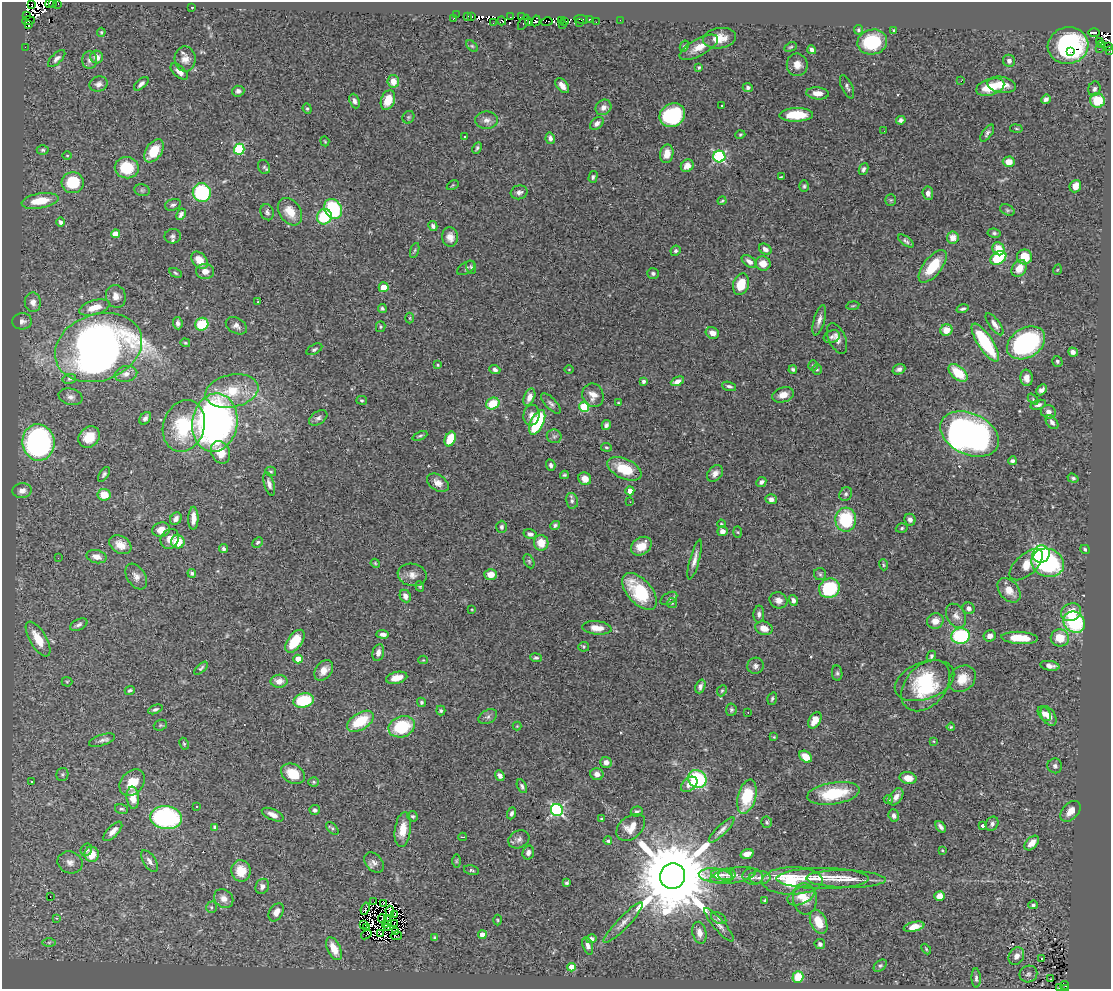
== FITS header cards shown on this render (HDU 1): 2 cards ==
NAXIS1  =                 1109
NAXIS2  =                  987

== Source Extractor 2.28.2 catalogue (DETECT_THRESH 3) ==
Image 1109 x 987 px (HDU 1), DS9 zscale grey, 1 PNG px = 1 image px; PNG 1113 x 991 px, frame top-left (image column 1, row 987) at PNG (2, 2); each listed source drawn as its Kron ellipse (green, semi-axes under 4 px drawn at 4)
Background 0.59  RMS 0.027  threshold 0.0816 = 3 sigma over >= 5 px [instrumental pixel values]
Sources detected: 476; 21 with non-positive FLUX_AUTO (blend fragments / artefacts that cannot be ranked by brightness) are neither listed nor drawn; the other 455 listed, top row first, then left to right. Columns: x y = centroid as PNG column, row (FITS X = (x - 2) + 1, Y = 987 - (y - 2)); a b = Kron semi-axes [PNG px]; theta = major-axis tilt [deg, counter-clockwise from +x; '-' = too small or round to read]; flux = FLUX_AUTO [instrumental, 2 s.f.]
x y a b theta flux
52 2 3 2 - 3.4
49 3 4 2 - 38
58 4 3 2 - 5.7
32 5 2 2 - 970
192 7 3 2 - 0.92
26 15 3 2 - 38
456 15 3 2 - 1.6
468 16 3 2 - 6.1
472 16 2 2 - 1.3
510 17 2 2 - 3.1
521 17 2 2 - 3.5
453 19 3 2 - 15
581 19 7 3 -7 14
561 20 3 2 - 16
589 20 3 3 - 32
620 20 4 2 - 4.5
28 21 6 3 3 47
502 21 5 3 - 16
536 21 5 2 - 62
565 21 4 2 - 7.8
524 22 8 2 58 27
529 22 4 3 - 2.6
547 22 5 2 - 7.6
596 22 4 2 - 7.4
493 23 3 2 - 1.7
579 23 3 2 - 15
29 24 3 2 - 170
562 25 2 2 - 3
858 30 5 4 - 3.1
894 30 3 3 - 2
101 32 4 3 - 2.1
1094 33 6 3 -1 86
720 38 16 10 8 26
1100 41 3 2 - 5.2
872 42 15 12 12 100
1102 44 3 2 - 4.3
1068 45 20 18 11 250
472 46 7 4 -44 3.3
684 46 6 3 62 3.2
1109 46 2 2 - 7.2
25 47 2 2 - 4.5
699 47 21 8 29 24
791 47 6 4 27 2.6
1099 49 2 2 - 9.9
812 50 4 4 - 7.2
1071 51 3 2 - 27
1109 51 3 2 - 5.4
97 57 6 6 - 11
57 59 11 5 44 6.2
185 59 12 10 -87 14
89 60 9 7 90 6.3
1009 61 6 6 - 6.7
797 65 11 10 - 17
699 67 4 3 - 2.5
179 72 10 5 -41 12
393 81 6 6 - 20
961 81 2 2 - 10
99 84 9 7 18 7.3
141 84 9 4 41 6.5
1002 85 14 8 -10 24
562 86 8 5 -51 13
748 87 5 4 - 4.5
847 87 12 5 -66 5.5
990 87 14 8 17 47
1094 89 7 6 - 5.4
238 91 6 5 - 6.3
817 93 11 6 -5 16
1046 99 5 4 - 6
388 100 10 7 71 39
1097 100 7 7 - 55
354 101 7 5 -68 6.3
721 106 3 3 - 11
603 107 8 7 - 11
307 109 5 4 - 2.8
672 115 13 11 33 170
796 115 17 7 1 51
408 117 6 5 - 3.2
487 120 11 8 0 10
901 120 5 4 - 4.8
597 124 8 5 39 6.9
1016 129 6 3 -10 2.1
884 131 2 2 - 0.78
987 133 10 4 55 4.8
740 135 5 3 - 2.3
464 136 3 3 - 14
550 138 6 4 -77 6.5
325 141 5 4 - 1.7
477 148 6 4 64 3.6
239 149 5 5 - 120
43 150 6 4 -1 3.3
154 151 13 8 55 44
667 154 9 6 79 18
67 155 4 3 - 1.6
719 157 6 6 - 250
1009 162 6 5 - 20
687 166 7 6 - 13
264 167 7 5 -64 3.6
127 168 12 10 -8 61
863 169 6 4 65 4.9
593 177 6 4 75 3.5
781 177 3 2 - 1.4
73 183 11 10 - 66
453 185 6 4 32 2
804 186 6 5 - 3
1075 186 6 5 - 18
142 190 8 5 -12 4
202 192 9 9 - 150
519 192 8 7 - 7
928 193 7 5 -83 7.6
891 200 5 5 - 2.4
40 201 19 7 10 44
722 201 4 3 - 2.1
173 205 8 5 17 4.7
333 209 10 8 -58 140
1007 210 8 5 -25 3.6
267 212 8 6 -74 5.4
290 212 15 10 -55 29
181 214 6 4 61 6.2
324 217 8 7 - 82
61 222 4 4 - 5.9
433 226 5 4 - 5.4
994 233 6 4 -10 3.4
115 234 4 4 - 30
173 236 8 7 - 5.5
450 237 10 8 -82 14
953 238 6 6 - 16
906 241 9 4 -37 4.4
765 249 7 5 -32 6.3
998 249 6 5 - 33
415 250 8 3 71 2.6
676 251 5 5 - 4.2
1024 257 7 7 - 31
998 258 8 6 33 91
200 260 10 6 -49 24
749 262 8 5 -36 8.7
763 263 8 7 - 19
933 266 19 9 52 56
471 267 6 5 - 3.2
466 268 10 5 32 4.5
1019 268 9 7 56 25
1057 270 5 3 - 1.6
205 271 9 7 -4 12
175 273 7 4 -28 2.7
653 273 6 5 - 3.9
741 284 11 8 72 37
384 287 5 5 - 27
116 296 11 9 -71 13
33 302 10 8 -82 11
258 302 2 2 - 1.3
853 306 6 3 9 1.9
95 307 16 7 16 26
382 308 4 4 - 3.3
963 309 6 3 16 3.9
410 318 5 3 - 1.9
819 320 15 5 74 10
22 321 10 8 5 8.2
178 323 6 4 -85 5.6
202 324 7 6 - 58
995 324 13 5 -53 11
236 326 11 7 -30 8.7
381 327 5 5 - 2.5
946 330 6 5 - 21
712 333 7 5 -27 12
832 337 8 6 18 5.2
837 338 16 8 -66 13
185 343 5 3 - 2
985 343 22 7 -56 130
1026 343 20 14 31 310
98 347 44 33 19 1300
314 349 9 4 28 3.5
1073 352 5 4 - 7.5
1057 361 5 5 - 3.4
438 365 4 3 - 1.9
813 366 5 5 - 2.7
569 369 4 3 - 1.4
793 369 4 3 - 3.3
899 369 6 5 - 6
495 370 5 4 - 5.5
817 370 5 4 - 2.4
958 373 11 6 -42 49
126 374 11 8 12 11
1026 378 8 6 -86 13
69 379 7 5 13 3.7
644 381 4 3 - 4.9
677 381 7 4 25 6.1
729 386 7 4 -18 4.9
1041 390 6 4 44 6.4
232 391 27 16 11 62
593 395 12 10 -68 15
783 395 11 7 16 15
70 397 12 8 -17 9.4
529 397 9 5 69 12
1033 399 6 4 -47 2.5
362 400 5 4 - 2.6
551 403 13 5 -47 6
618 403 4 3 - 1.4
493 404 7 5 25 49
1038 405 8 4 15 5.3
584 407 5 5 - 110
1048 412 7 6 - 8.9
531 415 10 8 83 12
145 418 7 5 55 6.4
318 418 10 6 33 6.2
537 422 13 6 64 130
1052 422 8 5 -52 6.5
215 423 29 22 81 740
606 425 5 4 - 5
184 426 26 20 72 110
970 434 31 20 -24 730
420 436 8 4 24 3.2
554 436 7 7 - 4.3
89 437 11 9 46 38
450 439 7 5 67 50
38 442 18 16 -81 470
606 447 5 3 - 2.3
221 452 12 9 -66 28
1012 461 4 4 - 4.9
551 465 6 4 -73 4.1
624 469 18 10 -25 52
271 471 5 4 - 2.6
715 473 9 7 48 10
104 474 8 4 55 4.5
564 475 4 3 - 2.6
1073 478 5 4 - 3.6
585 479 7 6 - 15
761 482 5 4 - 6.1
438 483 12 8 -34 14
269 484 12 5 -74 7.1
22 491 9 7 10 14
630 491 4 4 - 15
846 494 7 6 - 4.8
104 495 6 6 - 31
771 499 6 5 - 7.8
572 501 8 6 -78 5.5
630 502 2 2 - 1.4
193 518 11 5 89 17
176 519 7 5 59 7.5
846 520 12 10 -88 100
910 520 6 5 - 6.8
721 524 4 3 - 1.8
555 525 5 4 - 3.3
501 527 6 5 - 4.2
902 528 6 4 18 2.9
161 530 9 7 16 20
722 531 5 5 - 11
738 532 5 4 - 2.2
530 534 7 5 -13 7
170 539 10 8 58 17
178 542 7 6 - 42
258 542 6 4 44 3.6
541 543 8 7 - 26
120 545 12 8 -31 19
641 546 11 8 35 24
223 549 4 4 - 4.1
1085 549 5 4 - 3.6
1041 554 9 8 - 220
96 557 10 6 -14 15
58 558 2 2 - 0.82
695 559 20 5 75 12
529 561 7 5 -65 3.1
375 563 5 3 - 1.9
1048 563 16 14 -19 210
883 565 6 3 -72 2.3
1026 565 20 10 42 29
192 573 4 4 - 3.6
491 574 6 5 - 18
820 574 6 6 - 3.6
412 575 14 11 -11 14
136 576 14 9 -57 12
420 586 5 4 - 2.5
829 588 10 9 - 110
1009 590 14 9 -50 20
639 591 22 12 -48 100
405 596 6 5 - 10
669 598 9 5 32 4.9
778 600 9 8 - 11
793 600 5 4 - 6.5
672 603 5 5 - 2.2
969 608 6 5 - 7.3
472 610 4 3 - 1.4
1071 612 10 8 26 31
759 614 8 5 87 5.9
956 616 13 9 -60 12
935 621 8 7 - 15
1074 622 11 10 - 140
79 625 9 5 26 5.9
597 628 15 6 -5 22
764 628 9 6 -18 18
383 634 6 4 -3 7
960 636 9 7 6 150
990 636 6 5 - 11
1020 638 18 6 -3 44
1060 638 9 8 - 32
38 639 20 8 -59 45
295 641 13 7 54 53
584 647 5 4 - 2.4
378 653 8 5 78 9
931 656 5 4 - 3.5
536 658 6 4 -8 3.1
298 659 4 4 - 30
423 660 4 4 - 1.8
755 666 8 8 - 6.8
1050 666 10 5 -8 10
201 668 8 4 44 3.4
324 670 11 8 52 15
837 673 7 5 -81 3.7
397 678 11 5 13 20
962 679 14 12 45 28
279 681 8 6 0 14
924 681 31 18 20 98
67 682 5 5 - 2.4
700 686 7 5 69 5.9
926 686 29 20 49 100
130 690 5 4 - 3.9
722 691 6 4 67 2.6
772 699 6 4 71 3.4
304 700 10 7 12 93
421 702 5 4 - 2.6
155 709 7 4 22 3.7
731 710 6 5 - 3.8
441 711 5 4 - 3.4
748 712 2 2 - 0.97
1044 714 8 5 -53 8.2
1049 716 11 6 -60 12
488 717 10 6 29 5.3
815 720 9 5 61 22
360 721 15 8 31 64
160 725 7 5 21 2.5
517 726 4 4 - 1.5
402 727 13 10 20 89
951 727 4 3 - 2.2
774 737 4 3 - 1.7
102 740 13 5 18 6.9
934 741 3 2 - 1.7
184 744 6 4 -62 2.9
805 757 7 5 -41 28
606 762 5 5 - 8.9
1055 766 7 7 - 5.5
62 774 6 6 - 3.8
293 774 13 9 -28 36
597 774 6 6 - 9.9
500 776 5 4 - 9
908 778 8 6 -12 17
697 779 10 8 -39 140
31 781 3 3 - 9.9
314 782 5 4 - 2.6
132 783 15 11 50 30
689 784 9 6 40 13
522 786 7 4 -63 4.1
833 793 27 11 9 91
747 797 17 9 75 76
896 797 9 6 56 9
133 798 11 6 -84 20
888 799 5 4 - 3.3
196 806 3 2 - 1.7
122 809 7 4 -14 3
315 810 5 5 - 4.2
557 810 6 6 - 320
637 811 6 5 - 3.6
1070 811 12 8 47 15
511 813 6 4 68 4.7
273 815 11 5 -24 11
413 816 5 5 - 3.8
894 816 6 5 - 6.3
166 818 16 11 -6 240
601 819 4 3 - 2
767 822 5 5 - 3.4
992 824 7 6 - 5.4
982 826 3 3 - 5.9
215 827 4 4 - 5.5
631 827 16 11 41 23
941 827 6 3 -52 5.6
332 828 8 4 -48 2.7
403 830 17 8 82 30
722 830 17 5 44 8.8
113 831 12 5 46 11
463 837 4 2 - 3.5
519 839 11 8 26 8.4
608 841 4 4 - 4.2
1032 843 9 5 46 15
86 850 6 5 - 4.2
942 850 4 3 - 1.4
528 853 7 5 74 7
92 854 7 7 - 35
747 854 7 4 18 13
149 861 12 6 -58 8.1
456 861 6 4 89 2.6
70 862 13 11 -19 13
374 863 12 8 -46 8.8
472 870 8 4 -15 3.2
241 871 11 9 -81 29
722 875 11 5 -7 8.1
727 875 8 6 5 5.8
733 875 23 7 10 19
673 876 13 12 - 33000
716 876 17 7 -7 16
753 877 10 8 -9 8.9
760 877 11 6 2 9.4
823 878 46 10 0 44
846 879 40 9 -1 37
792 881 30 14 1 110
567 883 4 3 - 2.9
262 886 8 6 65 7.6
50 896 3 2 - 3.4
801 896 15 8 25 16
940 896 5 5 - 15
224 898 10 8 -41 14
805 899 16 12 -84 24
765 901 3 3 - 2.4
373 902 3 2 - 3.6
383 904 3 2 - 0.69
1033 905 5 3 - 3.4
211 907 6 5 - 3.3
365 909 6 3 70 9.9
390 911 6 2 -87 0.029
276 912 10 6 58 15
395 915 3 2 - 1.7
56 918 4 3 - 1.5
387 918 3 2 - 1.4
719 918 8 5 -28 4
382 919 5 3 - 3.3
498 920 5 3 - 1.8
819 922 13 8 -66 31
394 923 4 2 - 1.8
623 923 27 6 46 15
364 924 4 2 - 2.2
385 925 4 2 - 1.6
719 925 21 5 -49 11
367 927 4 2 - 2.8
388 927 3 2 - 1
914 927 10 4 13 18
396 932 4 3 - 4.4
699 933 11 7 -77 14
366 934 6 2 37 9.8
380 934 3 2 - 1
482 935 4 4 - 19
396 936 6 3 10 1.9
435 938 4 3 - 3.4
591 939 5 4 - 6.6
49 942 7 4 0 3.3
820 944 5 5 - 5
588 946 9 5 -73 7.7
334 949 12 6 -64 33
926 949 6 3 -47 1.9
1016 956 9 7 60 10
1041 959 3 3 - 24
880 966 7 5 39 3
571 967 4 4 - 19
1028 974 9 8 - 6.4
798 977 6 5 - 48
976 978 9 4 -87 5.1
1051 979 3 2 - 3.1
1064 985 4 2 - 7.6
1059 988 3 2 - 8.3
1066 988 3 2 - 15
At the frame edge (FLAGS 8, measured only in part): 7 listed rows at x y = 52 2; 49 3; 58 4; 1109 46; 1109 51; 1059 988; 1066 988
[21 non-positive-flux detections neither listed nor drawn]